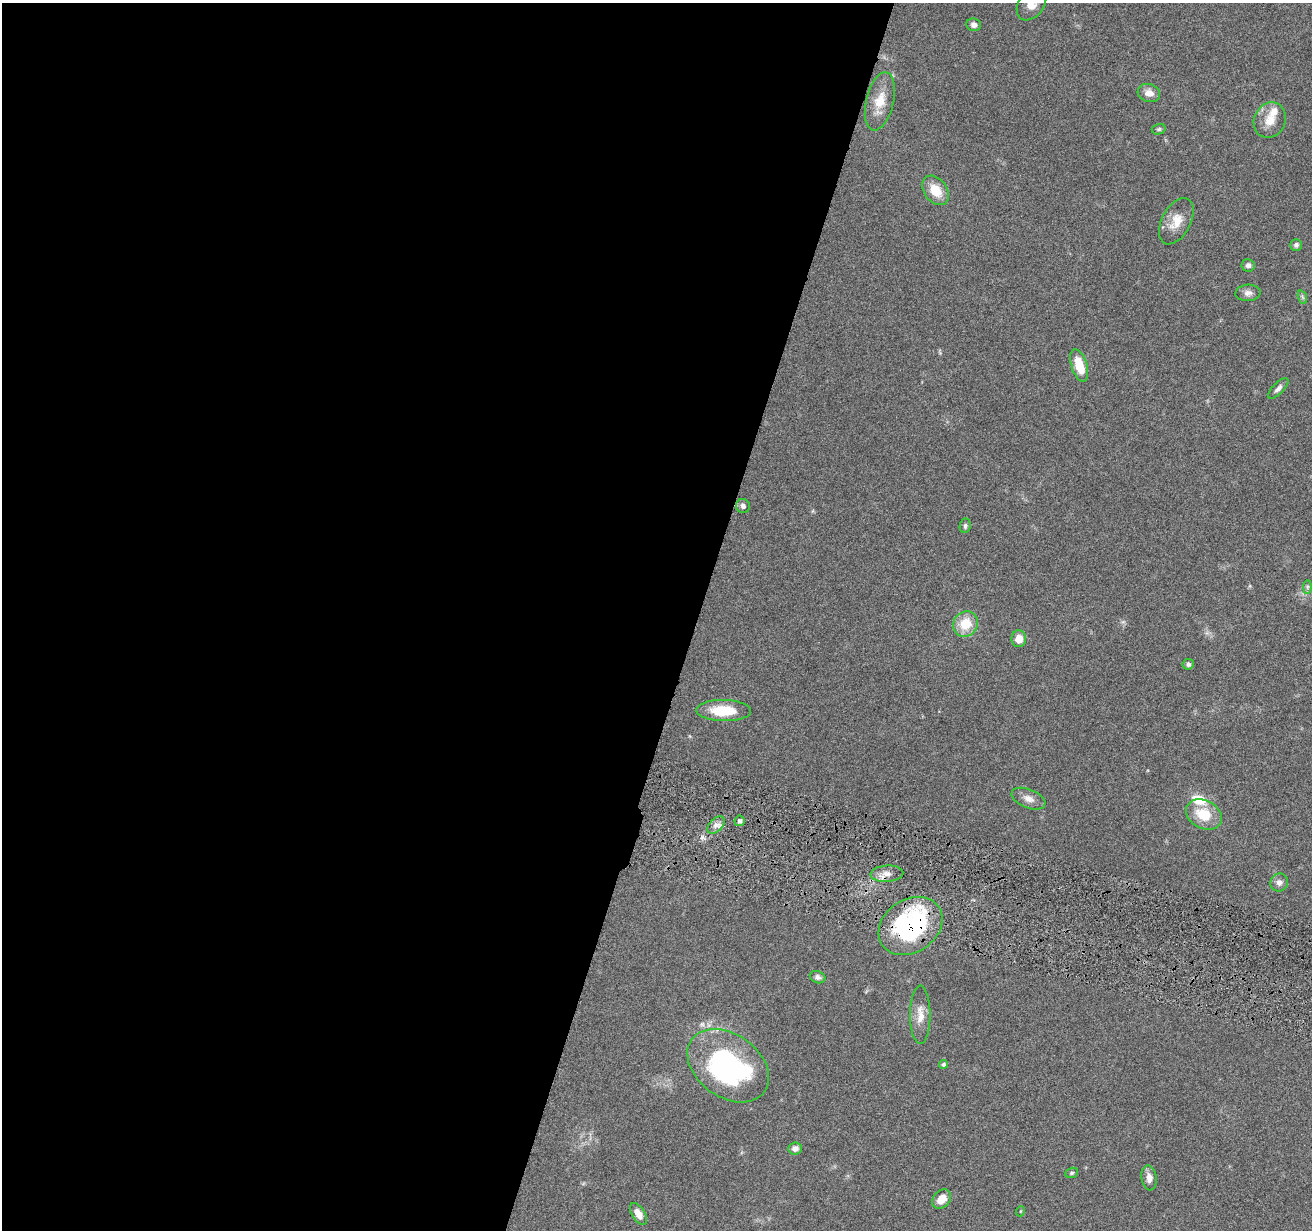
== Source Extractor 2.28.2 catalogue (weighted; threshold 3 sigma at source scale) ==
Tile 5 of 4 x 4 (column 1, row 2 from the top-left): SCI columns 3-1312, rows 2712-3939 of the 5242 x 5295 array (HDU 1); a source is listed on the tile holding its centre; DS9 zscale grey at full resolution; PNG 1314 x 1232 px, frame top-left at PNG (2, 3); each listed source drawn as its Kron ellipse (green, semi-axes under 4 px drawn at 4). Shown black and unused: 53% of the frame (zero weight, under 4 of 8 exposures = <1% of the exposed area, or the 3 px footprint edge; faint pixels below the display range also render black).
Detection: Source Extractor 2.28.2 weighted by HDU 2 'WHT'; one run over the whole footprint, this tile lists its part. Background 0.0772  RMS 0.0044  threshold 0.0181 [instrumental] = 3 sigma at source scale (4.09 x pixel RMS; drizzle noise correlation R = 1.36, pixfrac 0.8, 0.05/0.05 arcsec/px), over >= 5 px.
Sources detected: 40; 2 inside a brighter listed object's ellipse — not listed separately; the other 38 listed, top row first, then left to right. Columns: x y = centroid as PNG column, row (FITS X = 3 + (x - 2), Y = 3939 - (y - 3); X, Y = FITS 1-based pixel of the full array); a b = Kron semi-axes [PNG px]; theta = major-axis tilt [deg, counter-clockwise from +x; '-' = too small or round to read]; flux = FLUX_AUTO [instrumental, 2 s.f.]
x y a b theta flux
1032 4 18 12 54 6.3
974 25 7 6 - 1.9
1149 93 11 9 -17 3.4
880 101 30 13 77 8.9
1270 120 18 15 63 6.2
1159 129 7 5 15 0.7
936 190 16 11 -51 8.5
1176 221 25 14 62 7.1
1296 245 6 5 - 1.1
1248 265 6 6 - 1.6
1248 293 12 8 4 2.2
1302 297 7 4 -71 0.81
1079 365 17 8 -73 9.8
1278 388 13 5 46 1.6
743 506 7 6 - 1.4
965 526 7 5 83 0.92
1307 587 7 4 89 0.77
965 624 13 12 - 10
1019 639 8 7 - 5
1188 664 6 5 - 0.98
724 711 27 10 -1 14
1029 799 18 9 -21 3.4
1204 814 19 14 -28 12
739 821 5 5 - 1.1
716 825 10 6 45 2.1
887 874 16 8 3 3.3
1279 882 9 8 - 2.1
911 926 34 26 34 70
818 977 8 6 -21 1.3
920 1015 29 10 -90 5.4
943 1064 5 4 - 0.9
728 1066 45 31 -36 94
795 1148 7 6 - 2.3
1072 1173 6 5 - 0.68
1149 1178 12 7 -82 2.6
942 1199 11 8 48 4.4
1021 1211 5 3 - 0.35
638 1214 12 6 -58 3.7
Overlapping masked pixels (flux is a lower limit): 1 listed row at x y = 911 926
Isophote crosses this tile's border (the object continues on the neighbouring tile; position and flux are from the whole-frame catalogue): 1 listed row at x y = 1032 4